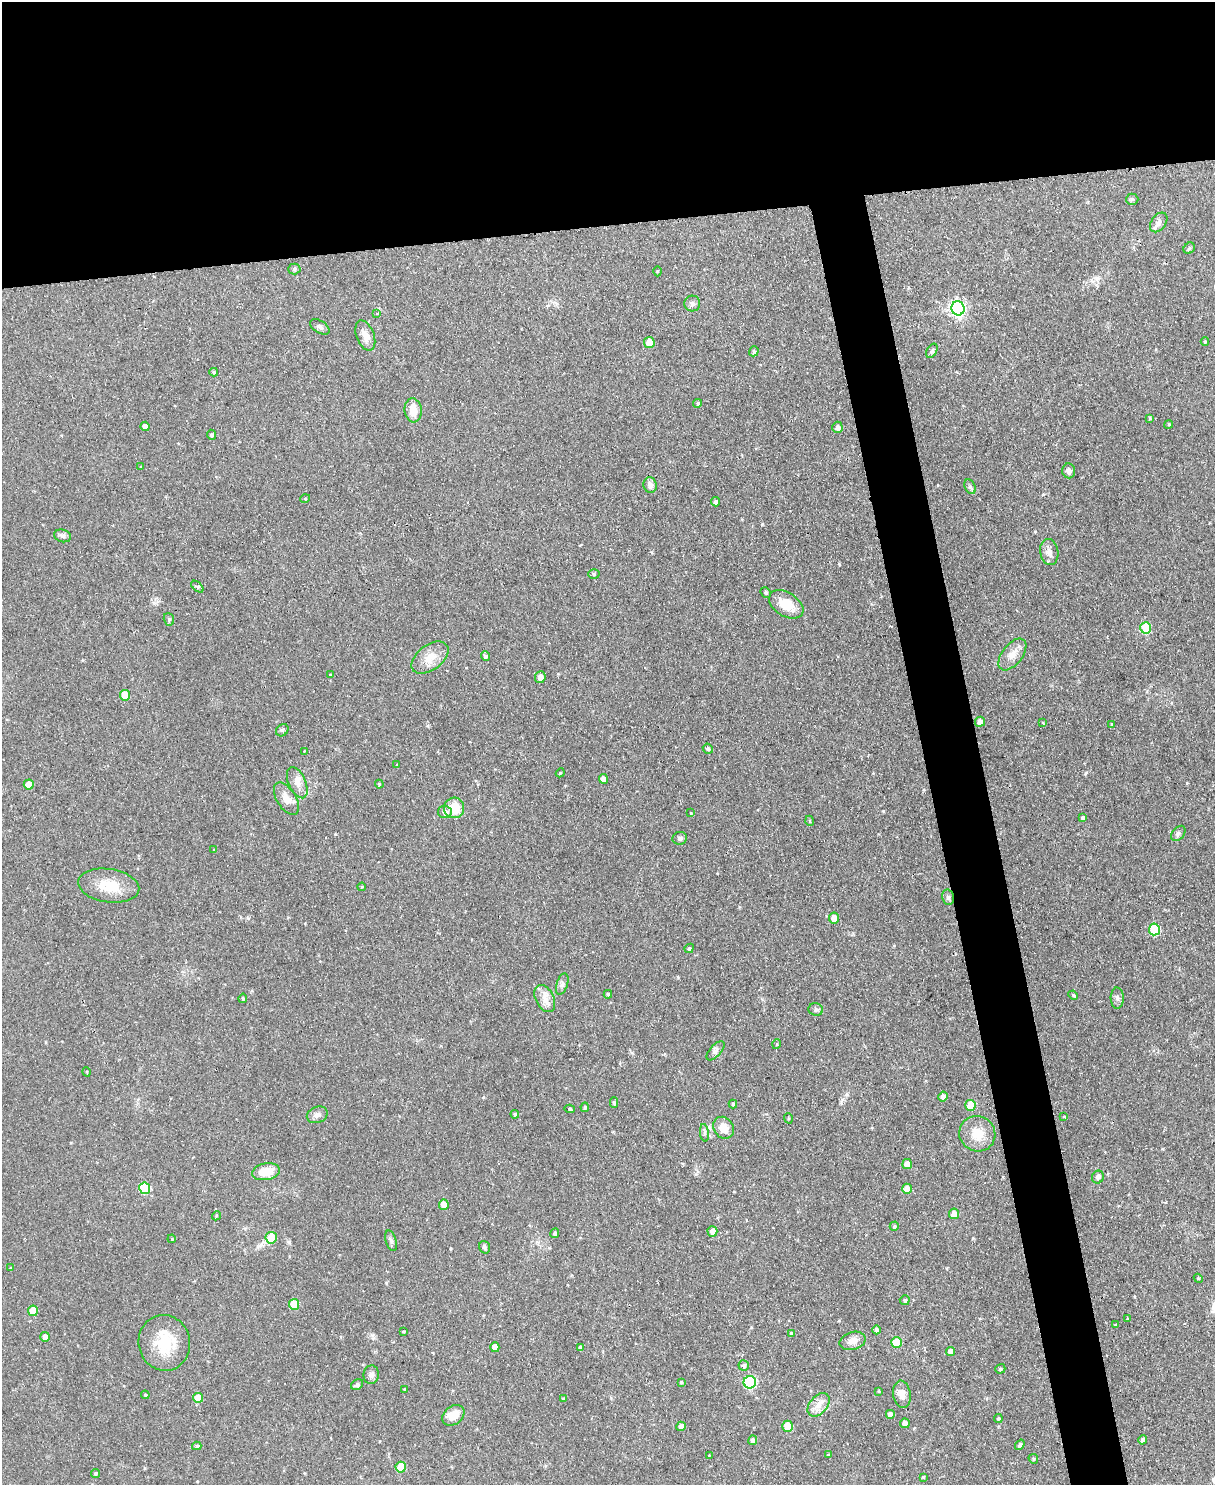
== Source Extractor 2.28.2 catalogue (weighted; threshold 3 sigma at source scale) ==
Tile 2 of 4 x 3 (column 2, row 1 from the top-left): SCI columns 1217-2429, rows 3104-4586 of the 4854 x 4838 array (HDU 1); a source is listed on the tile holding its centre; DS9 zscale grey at full resolution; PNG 1217 x 1487 px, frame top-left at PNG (2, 2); each listed source drawn as its Kron ellipse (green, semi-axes under 4 px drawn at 4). Shown black and unused: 19% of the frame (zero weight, under 2 of 3 exposures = <1% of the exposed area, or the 3 px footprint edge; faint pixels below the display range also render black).
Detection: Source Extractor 2.28.2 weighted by HDU 2 'WHT'; one run over the whole footprint, this tile lists its part. Background 0.123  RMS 0.0083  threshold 0.0374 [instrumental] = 3 sigma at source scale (4.5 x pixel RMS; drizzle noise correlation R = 1.50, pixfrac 1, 0.05/0.05 arcsec/px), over >= 5 px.
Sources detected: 153; all 153 listed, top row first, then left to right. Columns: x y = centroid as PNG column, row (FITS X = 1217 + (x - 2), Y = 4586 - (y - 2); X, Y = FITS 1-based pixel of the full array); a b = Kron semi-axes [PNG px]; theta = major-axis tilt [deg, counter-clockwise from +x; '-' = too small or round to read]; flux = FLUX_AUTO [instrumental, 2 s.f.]
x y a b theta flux
1132 199 6 5 - 1.4
1159 222 11 7 53 3.4
1189 248 6 5 - 1.3
294 269 6 5 - 1.5
657 271 5 3 - 0.71
692 304 8 8 - 2.5
958 308 7 6 - 220
377 314 4 2 - 0.71
320 327 11 6 -32 2.7
365 336 16 9 -70 8.3
1205 341 4 3 - 0.83
649 343 5 5 - 15
754 351 5 4 - 1.6
932 351 8 5 60 1.6
214 372 4 4 - 1.1
698 403 4 4 - 1.5
413 410 12 8 -84 11
1150 418 4 3 - 0.95
1169 424 4 3 - 0.76
145 426 4 4 - 5.4
837 427 6 5 - 3.9
211 435 5 4 - 2
141 467 3 2 - 0.66
1069 471 7 6 - 3.2
650 485 8 6 -77 3.9
970 487 8 5 -65 1.8
305 499 5 3 - 0.77
715 502 4 4 - 2.4
63 536 8 6 -15 2.3
1049 552 13 9 -79 5.4
594 574 6 5 - 1.2
197 587 7 4 -43 1.4
766 592 6 4 -48 1.3
786 604 19 12 -31 18
169 619 6 5 - 1.4
1146 628 6 5 - 38
1012 654 18 10 52 8.3
485 656 5 4 - 2.3
430 658 21 12 36 12
331 675 3 3 - 0.75
540 677 6 5 - 4
125 695 5 5 - 19
980 722 5 5 - 5.3
1043 723 4 3 - 0.86
1112 724 3 3 - 0.81
282 730 7 5 45 1.5
708 749 5 4 - 1.6
304 751 4 3 - 0.59
397 765 3 2 - 0.64
560 773 4 3 - 0.77
603 779 5 4 - 5
297 783 17 8 -66 7
29 784 5 5 - 14
379 784 4 4 - 0.83
286 799 18 9 -58 9.6
454 808 10 10 - 17
445 812 7 6 - 4
691 813 4 2 - 0.6
1083 817 4 4 - 1.9
810 821 5 3 - 0.8
1178 833 9 6 49 2
680 838 7 6 - 1.9
214 850 4 3 - 0.67
109 886 31 16 -8 21
362 887 4 3 - 0.91
948 897 8 6 -76 2.1
834 918 5 5 - 9.4
1154 929 6 5 - 53
689 948 5 4 - 1.1
562 984 11 5 72 2.8
608 994 4 3 - 1.2
1073 995 5 4 - 0.92
243 998 5 4 - 1.3
545 998 14 9 -63 7.2
1117 998 10 6 -89 2.8
816 1009 7 6 - 1.9
777 1044 5 3 - 0.73
716 1051 12 5 48 2.9
87 1072 5 3 - 0.77
943 1097 5 4 - 5
614 1102 5 4 - 1.6
733 1104 4 4 - 1.1
970 1105 5 5 - 21
585 1107 5 3 - 1.3
569 1109 5 4 - 1.3
515 1114 4 4 - 1.4
317 1115 11 8 23 3.7
1064 1117 4 3 - 0.78
788 1118 5 3 - 0.93
724 1128 11 9 -51 9.5
704 1133 9 4 -82 2.1
977 1134 18 17 - 16
907 1164 5 4 - 8.9
266 1172 14 8 11 15
1098 1177 6 6 - 2.3
145 1188 5 5 - 47
907 1189 5 5 - 11
444 1205 5 5 - 10
954 1214 5 5 - 7.9
216 1216 5 3 - 0.96
894 1226 5 4 - 1.4
712 1231 5 5 - 6.6
555 1233 5 4 - 1.5
271 1238 6 5 - 18
172 1239 4 3 - 0.7
391 1241 11 5 -73 2.3
484 1247 6 5 - 2.1
10 1268 4 4 - 0.89
1198 1278 4 3 - 0.76
905 1300 5 5 - 1.5
294 1304 5 5 - 22
33 1311 5 5 - 16
1128 1318 3 3 - 1.3
1116 1325 4 3 - 0.87
876 1330 4 4 - 2.6
403 1332 3 2 - 0.78
791 1333 4 4 - 1.9
45 1337 5 4 - 6.2
853 1341 13 9 15 6.3
896 1342 5 5 - 21
164 1343 28 25 -78 31
495 1347 5 4 - 7.9
580 1348 4 4 - 3
951 1351 4 4 - 5.8
744 1366 5 5 - 1.9
1000 1369 5 4 - 1.6
371 1375 9 8 - 3.6
681 1382 4 4 - 0.95
750 1382 6 6 - 83
357 1385 6 5 - 2.3
405 1389 4 2 - 0.57
879 1391 4 3 - 0.75
902 1394 14 8 -81 7.4
145 1395 4 3 - 0.83
198 1398 5 5 - 10
563 1399 4 4 - 0.91
819 1405 13 8 50 7.3
890 1414 4 4 - 4.1
453 1415 12 9 38 11
998 1419 4 4 - 1.4
905 1423 5 5 - 3.8
681 1426 5 5 - 4.5
788 1426 5 5 - 18
753 1440 5 4 - 3.9
1143 1440 5 4 - 2.2
1020 1445 6 4 52 2.1
197 1446 4 4 - 1.6
709 1455 2 2 - 0.46
829 1455 4 3 - 0.99
1033 1459 5 4 - 1.2
401 1467 5 5 - 21
96 1474 4 4 - 1.2
923 1477 4 4 - 1
Unlisted compact peaks at least as high as the median listed source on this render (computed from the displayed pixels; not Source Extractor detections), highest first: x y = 839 564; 762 524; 883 811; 841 1102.